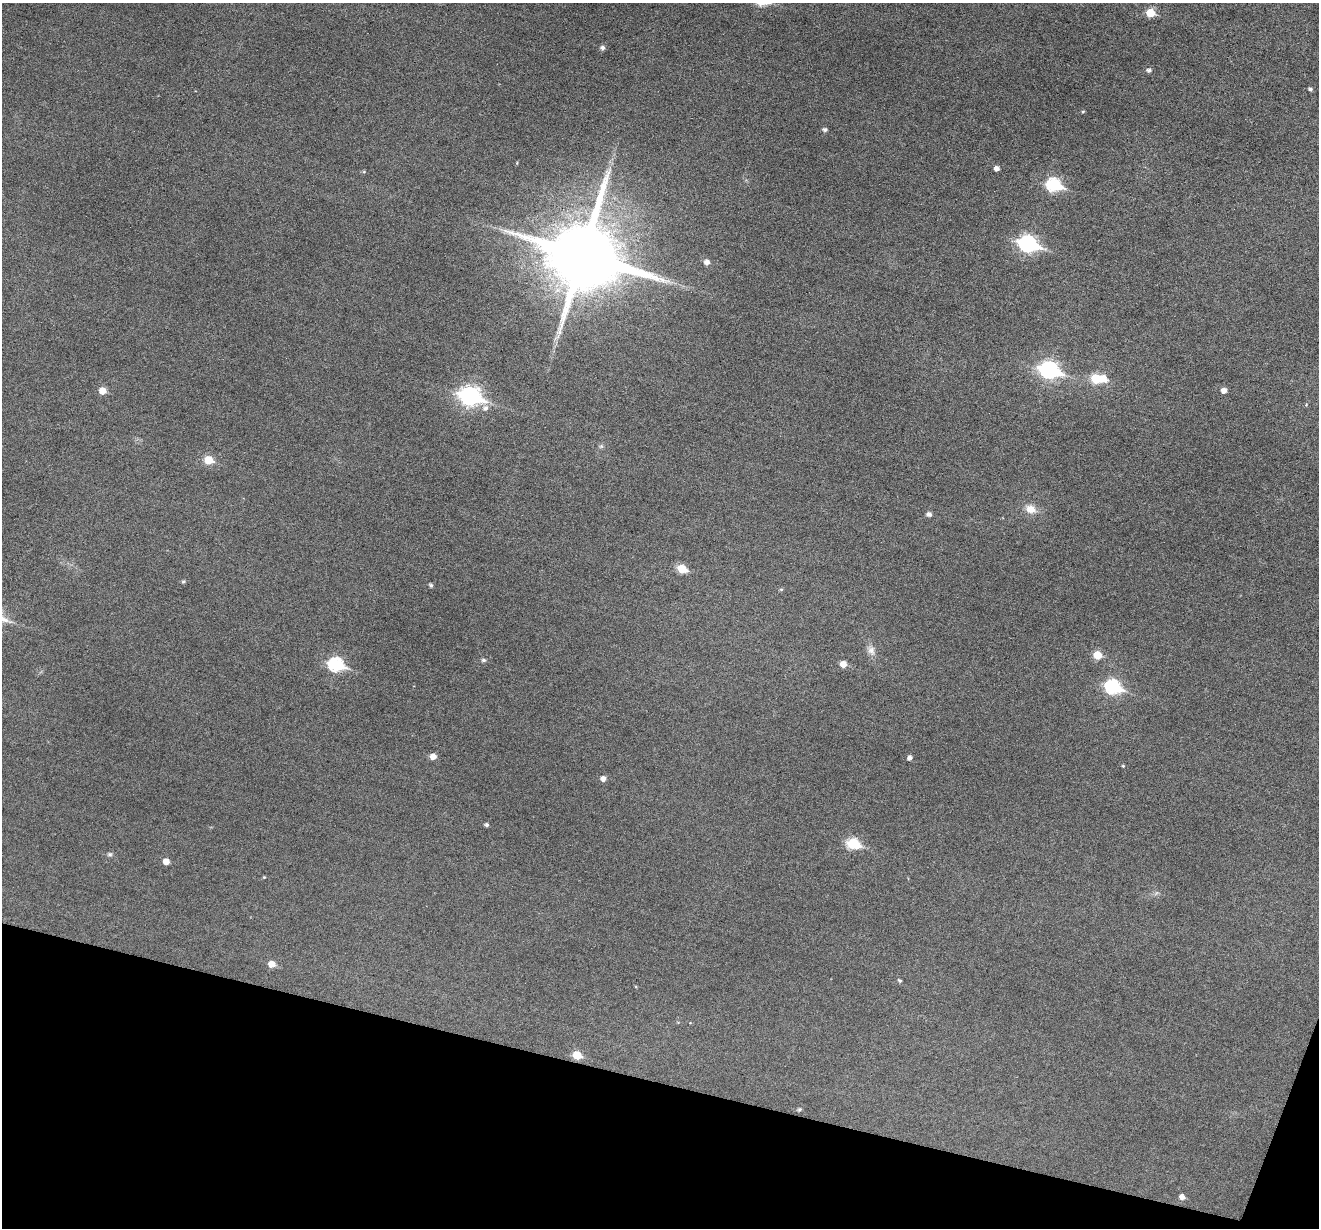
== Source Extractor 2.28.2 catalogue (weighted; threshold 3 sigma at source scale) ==
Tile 15 of 4 x 4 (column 3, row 4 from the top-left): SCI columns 2640-3956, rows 256-1481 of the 5274 x 5288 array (HDU 1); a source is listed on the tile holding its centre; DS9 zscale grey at full resolution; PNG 1321 x 1230 px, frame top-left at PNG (2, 3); no overlay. Shown black and unused: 12% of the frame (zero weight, under 3 of 6 exposures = <1% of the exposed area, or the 3 px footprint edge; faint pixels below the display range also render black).
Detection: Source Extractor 2.28.2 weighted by HDU 2 'WHT'; one run over the whole footprint, this tile lists its part. Background 0.0427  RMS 0.0053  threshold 0.0218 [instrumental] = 3 sigma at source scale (4.09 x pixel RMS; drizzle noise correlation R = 1.36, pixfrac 0.8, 0.05/0.05 arcsec/px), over >= 5 px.
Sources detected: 50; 1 inside a brighter object's white glare — not listed; the other 49 listed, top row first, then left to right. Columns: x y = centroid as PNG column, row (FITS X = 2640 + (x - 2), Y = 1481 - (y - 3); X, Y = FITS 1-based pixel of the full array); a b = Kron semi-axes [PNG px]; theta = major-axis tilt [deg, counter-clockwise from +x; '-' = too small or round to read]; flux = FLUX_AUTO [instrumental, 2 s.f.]
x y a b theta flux
1150 13 6 6 - 12
602 48 5 5 - 1.6
1149 70 6 5 - 1.5
1310 89 5 4 - 1.1
1083 112 4 3 - 0.57
825 130 6 5 - 1.4
517 163 4 3 - 0.39
997 168 5 4 - 2.6
364 172 6 4 1 0.62
1054 185 8 7 - 63
1028 244 10 7 -18 150
583 255 22 20 -15 6700
707 262 6 6 - 2.7
1049 370 10 7 -17 160
1096 378 6 6 - 19
102 390 6 5 - 6.5
1224 390 5 5 - 3
470 396 10 8 -16 220
1306 405 5 4 - 0.53
485 408 8 7 - 2.4
601 446 7 5 44 1
209 460 6 5 - 14
1031 509 15 11 -23 6
929 514 6 5 - 2
682 569 6 5 - 16
183 581 4 4 - 0.87
431 585 5 4 - 1.1
781 589 5 5 - 0.62
871 650 16 10 -69 3.8
1097 655 6 6 - 11
483 660 7 5 -1 0.99
336 664 8 7 - 74
843 664 6 5 - 4.9
1113 687 9 7 -20 77
433 756 6 5 - 3.8
910 758 5 4 - 1.8
1123 766 4 4 - 0.52
603 779 6 5 - 2.6
486 825 5 4 - 1.1
853 844 7 6 - 36
110 854 7 7 - 1.1
166 861 5 5 - 4.5
264 877 4 4 - 0.47
1156 893 8 5 26 1.3
271 964 6 5 - 6
899 980 5 4 - 0.89
577 1055 6 5 - 13
799 1109 5 4 - 1
1182 1197 6 5 - 2.7